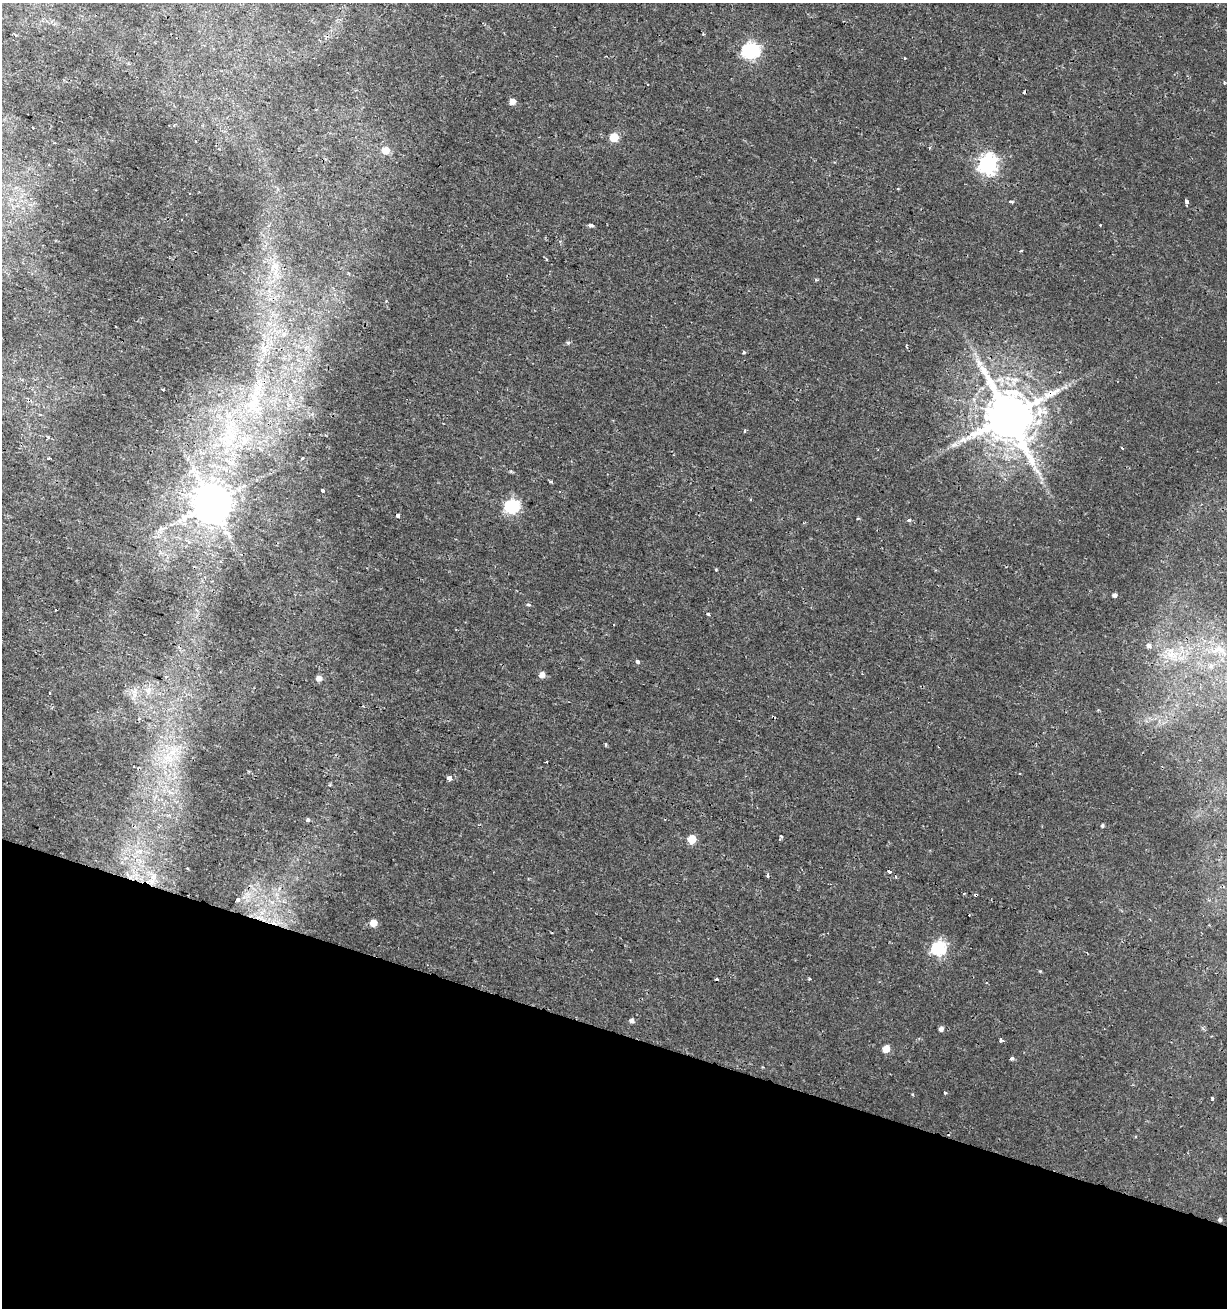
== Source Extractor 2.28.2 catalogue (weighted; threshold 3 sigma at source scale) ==
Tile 15 of 4 x 4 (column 3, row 4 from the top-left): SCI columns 2772-3996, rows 11-1316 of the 5480 x 5255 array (HDU 1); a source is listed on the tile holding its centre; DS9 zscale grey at full resolution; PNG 1229 x 1310 px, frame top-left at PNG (2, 3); no overlay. Shown black and unused: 21% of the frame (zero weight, under 2 of 3 exposures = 2% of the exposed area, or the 3 px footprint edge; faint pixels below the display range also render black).
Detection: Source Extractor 2.28.2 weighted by HDU 2 'WHT'; one run over the whole footprint, this tile lists its part. Background 0.00162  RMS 0.0025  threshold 0.0111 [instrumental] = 3 sigma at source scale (4.5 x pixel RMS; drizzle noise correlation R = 1.50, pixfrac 1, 0.0396/0.0396 arcsec/px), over >= 5 px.
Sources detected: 91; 1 inside a brighter object's white glare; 11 cosmic-ray / hot-pixel residue — not listed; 1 inside a brighter listed object's ellipse — not listed separately; the other 78 listed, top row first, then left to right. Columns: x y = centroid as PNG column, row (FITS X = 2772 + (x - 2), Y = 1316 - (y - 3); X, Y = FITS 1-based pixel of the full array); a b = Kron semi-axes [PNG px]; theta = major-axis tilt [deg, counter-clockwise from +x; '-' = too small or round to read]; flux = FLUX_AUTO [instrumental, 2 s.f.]
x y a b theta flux
703 34 4 3 - 0.22
749 51 7 6 - 41
905 58 3 3 - 0.53
1224 82 4 3 - 0.24
512 102 5 5 - 1.7
33 128 2 2 - 0.19
614 137 6 5 - 8.1
386 150 6 6 - 3.2
987 164 8 7 - 100
1011 202 4 3 - 0.87
1187 202 5 3 - 1.2
591 225 4 3 - 1.1
275 266 15 10 47 2.8
816 280 7 3 -9 0.32
284 334 7 6 - 0.85
568 343 5 5 - 0.39
906 346 4 2 - 0.24
263 348 7 4 -19 0.85
743 353 4 3 - 0.42
253 403 39 25 -84 18
40 414 3 3 - 0.36
1008 416 15 13 -59 1600
745 431 4 3 - 0.26
47 437 4 4 - 0.36
229 437 40 25 66 22
963 440 18 7 18 2.6
1122 448 3 2 - 0.36
49 458 3 3 - 0.41
302 458 3 3 - 1.9
551 481 5 3 - 0.25
323 490 4 3 - 1.3
211 503 11 11 - 720
512 506 7 6 - 41
397 515 3 3 - 0.74
858 518 4 3 - 0.24
909 520 4 4 - 0.51
161 529 13 5 17 1.1
1114 595 5 4 - 0.65
528 604 4 3 - 0.68
708 614 3 3 - 1.4
1149 645 7 6 - 0.82
1219 649 19 9 -10 3.3
1171 654 14 12 66 3.7
638 662 3 3 - 1.6
1211 666 7 6 - 0.8
542 675 6 5 - 1.5
319 678 5 5 - 1.3
148 691 12 8 -77 1.8
50 693 3 2 - 0.27
168 758 29 19 13 11
449 778 4 4 - 2.4
329 785 4 3 - 0.31
170 792 13 3 -28 0.93
308 820 3 3 - 1.1
1102 825 4 4 - 0.38
781 836 3 3 - 0.57
692 839 5 5 - 6.3
139 851 12 7 19 2
187 868 4 3 - 0.23
131 877 8 4 45 0.95
152 880 24 12 60 5
964 894 3 2 - 0.3
238 900 4 3 - 1.3
262 917 8 4 19 0.93
373 923 5 5 - 3.2
939 948 7 6 - 43
1040 971 5 4 - 0.21
809 979 5 3 - 0.27
631 1021 5 5 - 0.73
941 1029 5 4 - 0.83
1001 1040 3 3 - 5.1
886 1049 5 5 - 4
1012 1058 4 3 - 1.6
763 1067 3 3 - 0.17
945 1093 3 3 - 0.67
913 1094 3 3 - 0.3
1212 1098 3 3 - 0.54
1220 1220 5 4 - 0.52
Overlapping masked pixels (flux is a lower limit): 4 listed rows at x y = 1008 416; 131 877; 152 880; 262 917
Unlisted compact peaks at least as high as the median listed source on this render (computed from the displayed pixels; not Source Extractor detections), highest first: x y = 716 570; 606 744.